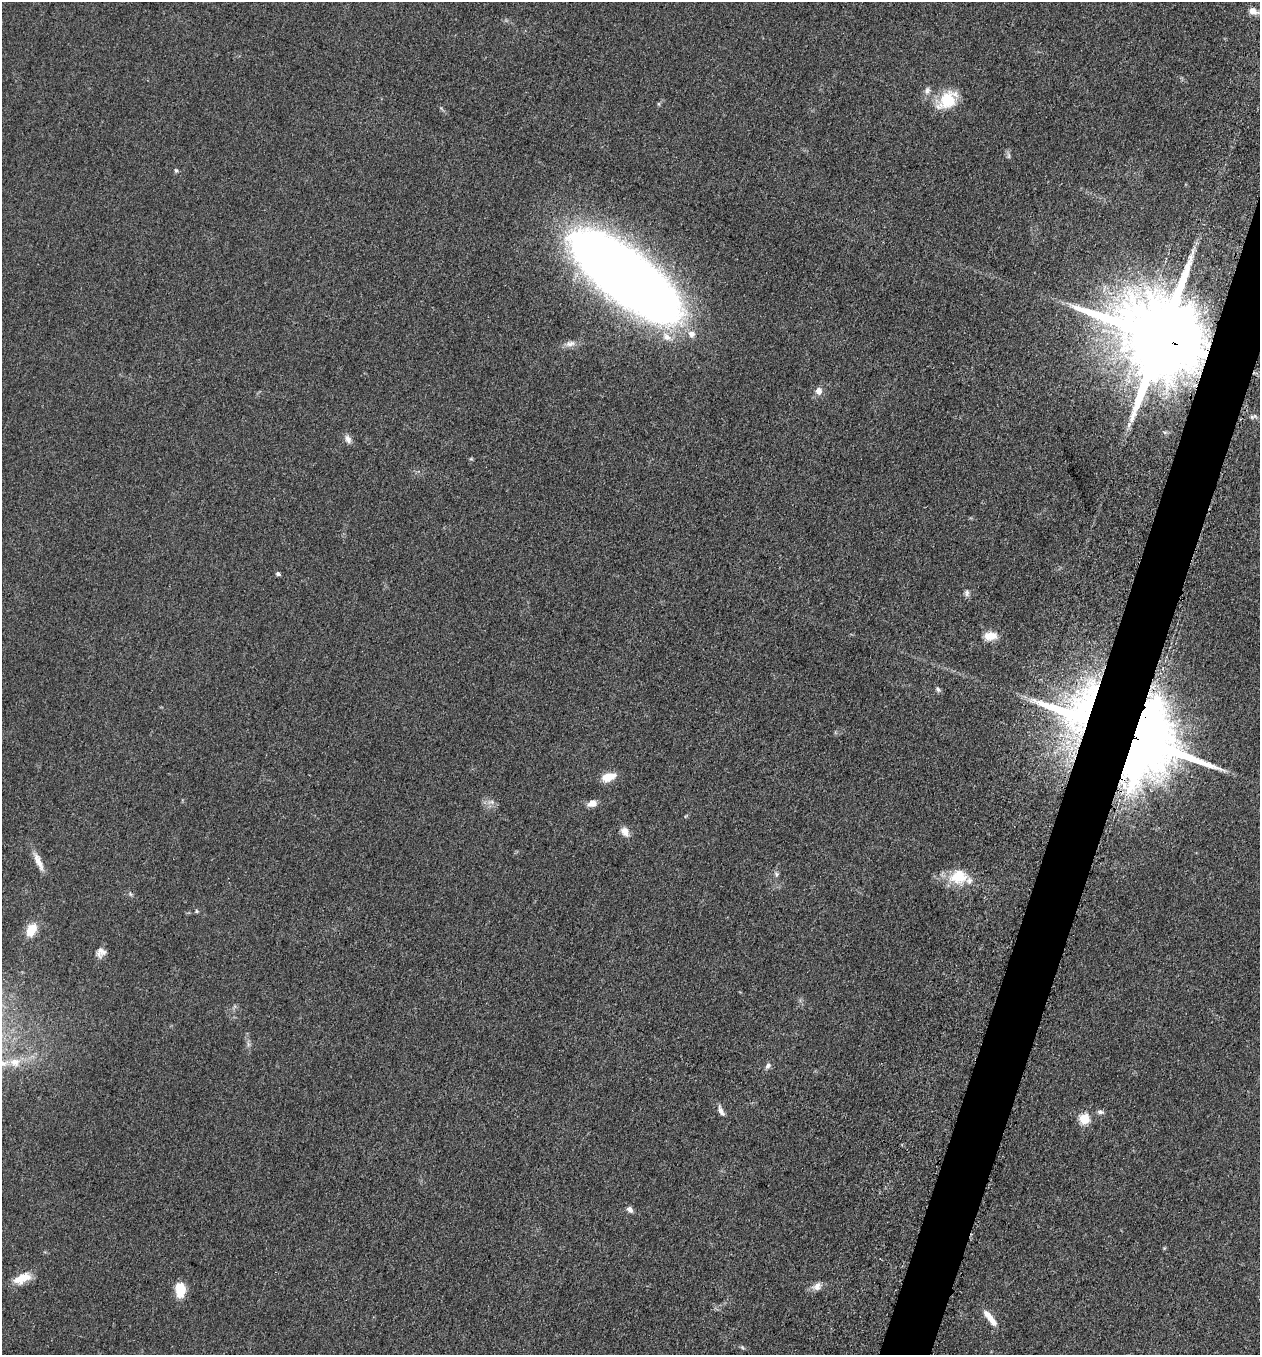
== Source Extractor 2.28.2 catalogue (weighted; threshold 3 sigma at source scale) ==
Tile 10 of 4 x 4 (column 2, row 3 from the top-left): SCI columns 1455-2712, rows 1371-2723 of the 5506 x 5462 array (HDU 1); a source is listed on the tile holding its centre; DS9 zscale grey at full resolution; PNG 1262 x 1357 px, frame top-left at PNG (2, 2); no overlay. Shown black and unused: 3% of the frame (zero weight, under 3 of 5 exposures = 4% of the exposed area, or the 3 px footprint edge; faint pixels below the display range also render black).
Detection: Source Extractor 2.28.2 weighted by HDU 2 'WHT'; one run over the whole footprint, this tile lists its part. Background 0.0602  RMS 0.0063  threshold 0.0282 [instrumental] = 3 sigma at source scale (4.5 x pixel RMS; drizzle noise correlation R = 1.50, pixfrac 1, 0.05/0.05 arcsec/px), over >= 5 px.
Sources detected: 41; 1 inside a brighter object's white glare — not listed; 2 inside a brighter listed object's ellipse — not listed separately; the other 38 listed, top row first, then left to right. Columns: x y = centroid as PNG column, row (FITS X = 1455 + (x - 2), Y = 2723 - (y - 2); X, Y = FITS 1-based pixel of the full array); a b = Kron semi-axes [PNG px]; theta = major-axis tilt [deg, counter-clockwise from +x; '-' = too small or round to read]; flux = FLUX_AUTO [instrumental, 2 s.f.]
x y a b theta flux
1253 11 11 8 -25 4.7
927 90 10 7 75 2.4
947 100 29 18 43 18
1008 156 9 4 -82 1.3
176 170 6 4 -42 0.92
625 276 83 31 -38 1100
691 334 9 8 - 3.9
666 337 15 9 -40 6.1
1162 338 23 19 -26 14000
570 344 15 7 14 3.9
819 391 9 8 - 3.7
1253 417 11 5 14 1.5
1129 424 9 3 85 1.8
348 439 11 7 -67 3.2
278 574 5 4 - 1.4
967 593 9 7 -85 1.9
990 636 16 10 1 7.5
938 689 8 5 -53 1.4
1138 734 79 58 -43 1000
608 777 14 8 16 10
592 803 11 7 15 4.4
625 832 12 9 -57 4.7
38 861 26 7 -66 6.3
776 874 7 5 -24 1.3
958 877 25 19 12 18
196 911 6 5 - 0.9
31 930 15 10 61 12
101 952 12 10 32 4
15 1062 14 12 -11 7.8
768 1066 9 6 52 1.9
721 1111 13 6 -65 3.3
1100 1112 9 5 -8 1.7
1084 1119 6 5 - 36
630 1209 9 6 -47 2.6
22 1278 22 10 23 10
817 1286 12 9 44 3.8
180 1289 15 9 -86 14
990 1318 24 7 -52 7.1
Overlapping masked pixels (flux is a lower limit): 2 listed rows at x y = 1162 338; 1138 734